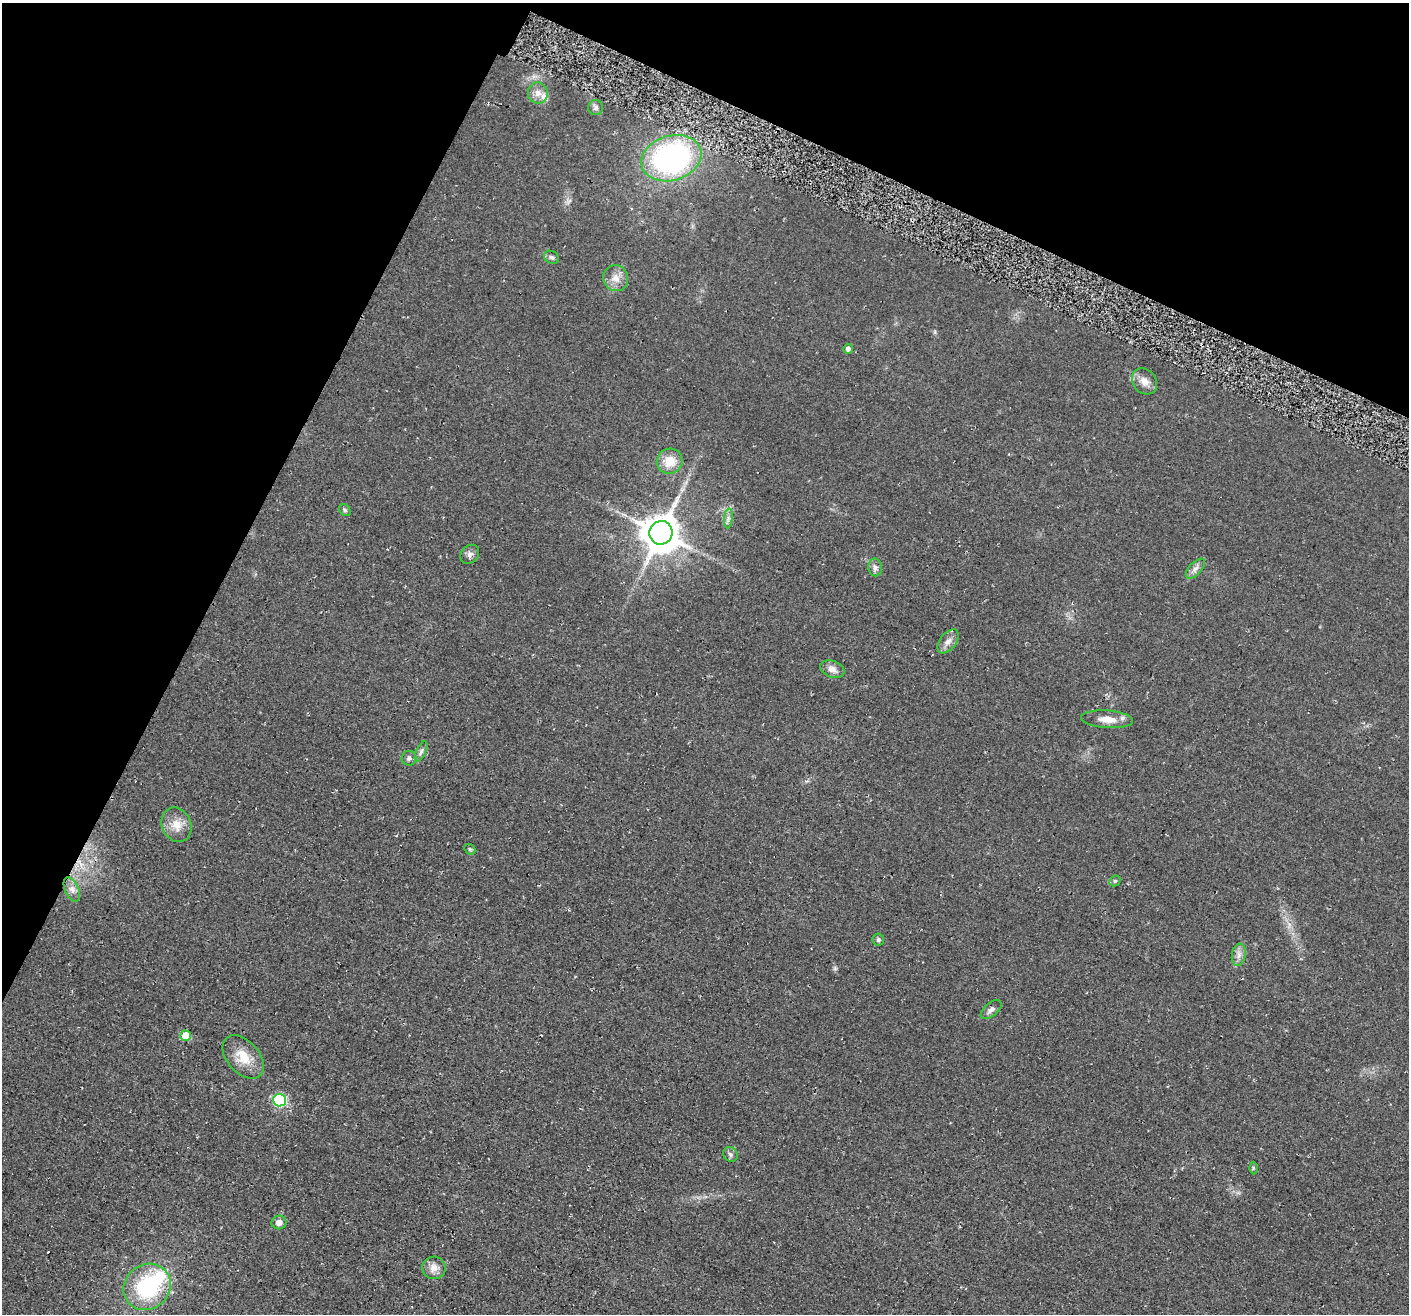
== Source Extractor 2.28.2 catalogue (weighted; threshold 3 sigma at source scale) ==
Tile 2 of 4 x 4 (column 2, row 1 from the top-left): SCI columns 1454-2860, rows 4257-5568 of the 5705 x 5727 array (HDU 1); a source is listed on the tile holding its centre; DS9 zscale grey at full resolution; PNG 1411 x 1316 px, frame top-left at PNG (2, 3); each listed source drawn as its Kron ellipse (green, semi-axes under 4 px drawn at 4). Shown black and unused: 24% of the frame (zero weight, under 2 of 3 exposures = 3% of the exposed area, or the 3 px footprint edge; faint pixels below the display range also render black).
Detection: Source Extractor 2.28.2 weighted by HDU 2 'WHT'; one run over the whole footprint, this tile lists its part. Background 0.0808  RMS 0.014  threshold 0.0651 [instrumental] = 3 sigma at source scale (4.5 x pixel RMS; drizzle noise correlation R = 1.50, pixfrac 1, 0.05/0.05 arcsec/px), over >= 5 px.
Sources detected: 37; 1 inside a brighter object's white glare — neither listed nor drawn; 2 inside a brighter listed object's ellipse — not listed separately; the other 34 listed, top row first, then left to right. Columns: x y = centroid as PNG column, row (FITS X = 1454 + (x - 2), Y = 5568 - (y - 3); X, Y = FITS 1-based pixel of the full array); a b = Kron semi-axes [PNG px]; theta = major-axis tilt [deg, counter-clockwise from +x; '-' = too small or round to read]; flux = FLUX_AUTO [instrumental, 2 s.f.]
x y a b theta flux
538 93 11 10 - 10
596 107 7 7 - 4.2
671 158 31 22 17 340
551 257 8 6 -29 3.6
616 278 13 12 - 14
848 349 5 5 - 4.8
1144 381 14 11 -53 13
670 461 13 12 - 25
345 510 6 5 - 2.6
728 518 10 4 85 4.4
661 533 12 11 - 3700
470 554 10 8 48 5.8
875 567 9 7 -88 5.7
1195 569 12 6 47 6.6
948 641 14 8 53 8.9
832 669 12 8 -20 9.9
1107 719 26 9 -4 17
421 752 11 5 66 4.4
409 758 7 7 - 4.1
176 825 18 14 -67 20
470 849 6 5 - 2
1115 881 6 5 - 2.2
72 889 13 6 -66 8.1
878 939 6 5 - 2.9
1239 955 11 7 80 7.4
991 1009 12 6 40 6.2
185 1036 5 5 - 39
243 1057 25 16 -48 32
279 1100 6 6 - 210
730 1154 8 7 - 4.2
1253 1168 6 4 90 2.1
279 1222 7 7 - 7.2
434 1268 11 11 - 12
147 1287 25 22 42 130